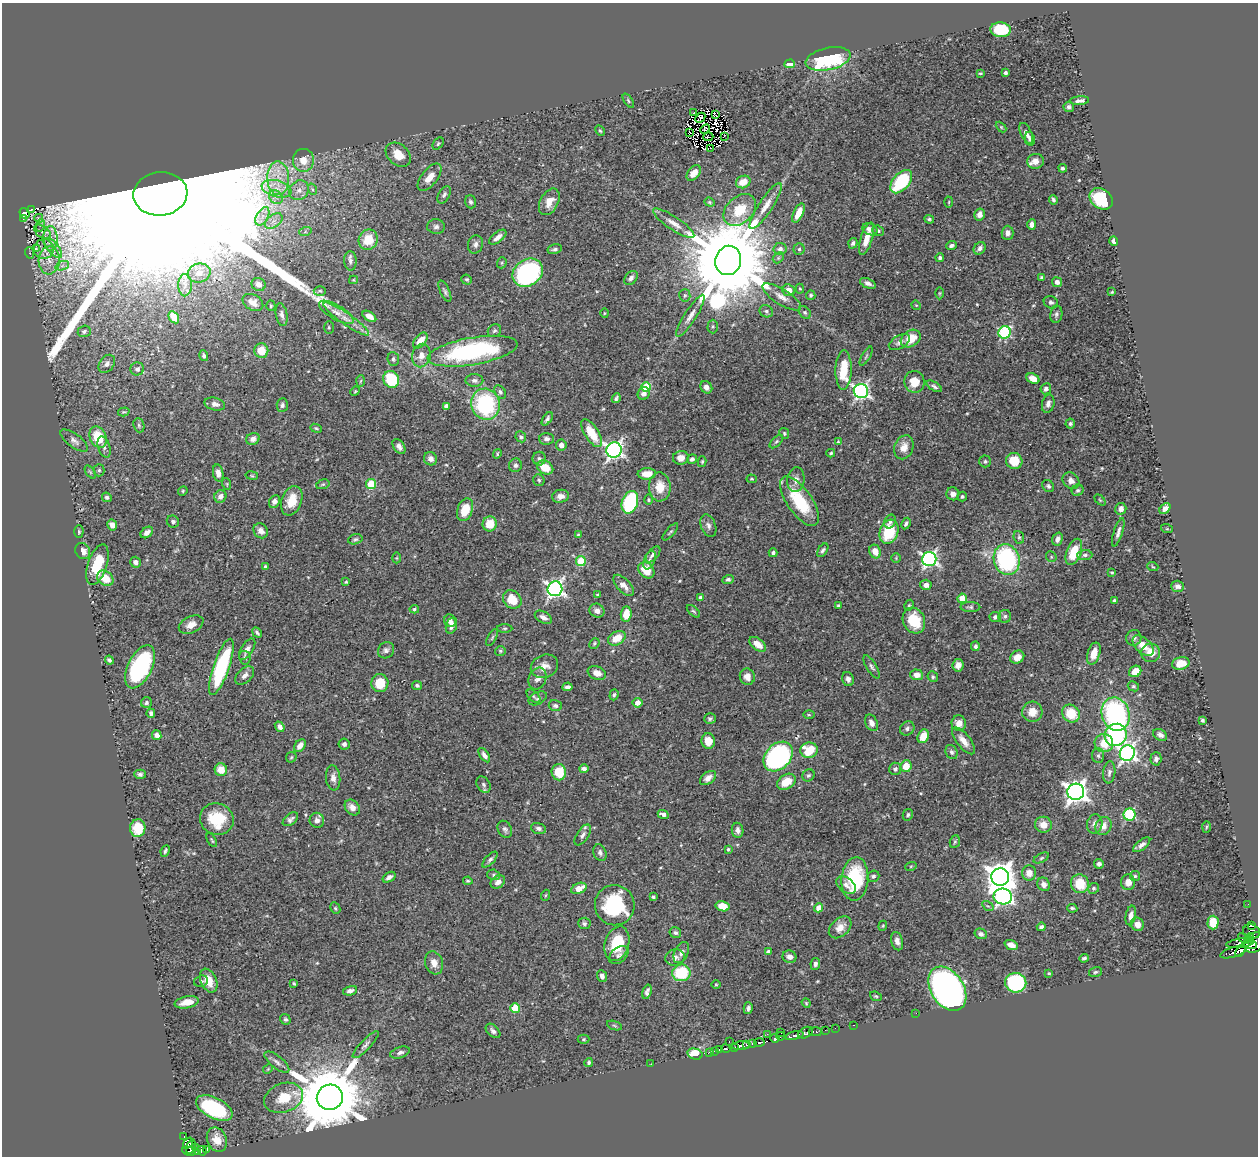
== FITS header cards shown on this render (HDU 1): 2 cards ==
NAXIS1  =                 1256
NAXIS2  =                 1154

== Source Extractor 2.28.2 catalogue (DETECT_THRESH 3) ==
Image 1256 x 1154 px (HDU 1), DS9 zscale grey, 1 PNG px = 1 image px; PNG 1260 x 1158 px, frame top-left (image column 1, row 1154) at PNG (2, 3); each listed source drawn as its Kron ellipse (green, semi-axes under 4 px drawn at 4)
Background 0.444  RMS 0.018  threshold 0.0525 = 3 sigma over >= 5 px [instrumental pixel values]
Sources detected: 538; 5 with non-positive FLUX_AUTO (blend fragments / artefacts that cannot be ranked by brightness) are neither listed nor drawn; of the other 533, the 500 brightest by FLUX_AUTO listed and drawn (33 fainter detections omitted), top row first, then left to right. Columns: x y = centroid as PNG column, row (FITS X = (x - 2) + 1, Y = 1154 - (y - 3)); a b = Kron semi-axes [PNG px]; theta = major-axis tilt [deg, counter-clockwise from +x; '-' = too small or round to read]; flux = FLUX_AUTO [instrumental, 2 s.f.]
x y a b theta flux
1001 30 10 7 -3 55
828 59 23 11 12 140
790 64 5 4 - 13
980 73 4 3 - 1.3
1005 73 3 3 - 3.1
628 101 8 4 -56 1.8
1079 101 9 4 6 4.3
1069 107 5 5 - 2.9
693 113 3 2 - 2.4
715 115 3 2 - 1.3
700 118 6 3 47 1.9
1001 127 6 4 -45 1.4
705 129 5 3 - 2.3
600 131 5 4 - 1.5
690 132 3 3 - 1.5
1026 133 11 5 -65 4.8
724 136 3 2 - 2.5
708 137 5 2 - 1.9
1030 139 7 5 -78 4
438 144 7 4 51 1.7
711 148 3 2 - 1.2
398 155 14 10 -41 17
303 160 11 10 - 17
1035 161 8 7 - 9.5
1063 168 4 3 - 2.1
694 173 9 5 50 11
430 177 16 8 51 13
278 178 17 11 -88 24
743 182 7 6 - 13
901 182 14 8 49 90
277 189 15 8 -14 14
312 189 6 3 -71 1.7
299 190 10 9 - 8.6
160 194 27 21 5 320000
444 195 9 5 61 3.4
276 197 7 6 - 5.1
1101 199 12 9 -37 70
1053 200 5 3 - 2.2
470 202 6 5 - 2.5
549 202 14 9 63 13
710 202 5 4 - 1.6
949 202 5 3 - 1.2
766 206 27 7 57 14
31 210 3 3 - 12
740 210 18 13 43 34
25 213 6 4 -53 35
798 213 10 5 65 15
979 214 6 5 - 7.8
262 216 10 6 60 6.1
23 218 3 3 - 20
39 218 4 4 - 4.6
929 219 5 4 - 2.2
274 221 10 6 36 6.2
674 223 24 6 -34 11
41 225 6 4 71 2.2
1032 225 5 4 - 5.7
436 227 9 7 2 4.1
870 229 8 5 -24 7
878 231 6 5 - 2.7
42 232 10 5 -38 5.1
305 232 6 4 19 2
1008 233 7 6 - 5.8
498 237 10 5 38 6.5
50 239 12 7 -88 8.8
866 239 17 6 73 15
368 240 10 9 - 27
1114 241 5 3 - 4.3
853 243 5 4 - 2.7
475 244 9 7 75 4.4
951 245 5 4 - 3.4
53 248 12 5 -51 6.2
980 248 7 5 50 4.2
36 249 3 2 - 1.2
44 249 10 10 - 8.4
555 249 7 4 12 2.9
780 249 6 6 - 4
799 249 5 5 - 2
30 253 6 4 -69 1.2
778 258 6 4 46 1.8
940 258 4 4 - 2.5
49 260 14 10 86 15
728 260 15 13 72 28000
350 261 10 6 -87 4.6
502 263 6 4 70 1.7
62 266 7 4 19 3.2
199 273 11 9 16 11
528 273 16 13 34 200
631 278 8 5 49 4.4
1041 278 4 3 - 2.2
353 280 4 4 - 1.2
467 280 5 4 - 2
1057 282 5 4 - 5.5
868 283 8 4 -24 4.5
259 284 7 6 - 7.3
185 285 11 7 -90 6.2
800 289 5 4 - 1.4
789 290 6 5 - 8.8
320 291 6 5 - 1.8
445 291 11 4 -66 3
1112 292 3 3 - 1.1
939 293 6 4 89 1.3
685 295 6 5 - 2.2
811 295 4 4 - 1.9
782 297 22 7 -32 11
253 302 11 7 -29 8.3
1051 302 7 6 - 3.2
916 305 5 4 - 1.2
271 306 5 4 - 1.6
766 311 7 6 - 2.8
336 312 20 7 -29 10
805 312 7 5 -48 2.5
604 313 5 3 - 1.1
1056 314 8 6 80 3
282 315 11 5 -80 4.1
369 316 7 4 -33 8
690 316 24 6 57 9.2
174 317 6 4 -59 10
346 319 27 6 -35 14
713 326 7 5 89 2.3
329 327 6 5 - 1.7
84 331 6 5 - 2.8
494 331 7 6 - 2.7
1005 332 6 6 - 130
911 339 10 8 33 23
420 341 9 5 49 14
899 342 12 6 30 5.1
261 351 7 7 - 18
472 351 45 13 10 190
421 355 12 9 78 9.3
204 356 5 4 - 2.4
866 356 10 3 60 2.2
393 359 7 5 -82 2.7
107 364 10 7 52 4.7
137 369 7 6 - 4
844 370 19 8 89 41
1033 378 7 5 -23 9.5
391 379 8 7 - 62
474 380 9 6 -1 4
361 381 6 4 86 1.7
915 382 11 10 - 18
934 386 9 4 -31 2.8
646 387 5 5 - 54
706 387 7 5 -51 5.6
1046 389 6 5 - 4.5
355 391 5 4 - 1.4
861 391 7 7 - 330
500 392 7 5 -54 2.7
644 394 6 6 - 5.6
616 398 5 3 - 2.3
215 404 10 6 -14 5.6
485 404 16 14 -68 120
1048 404 9 6 76 4.6
282 405 7 5 85 2.9
446 406 4 4 - 4.5
124 412 6 4 17 1.6
547 419 7 4 55 2.8
1070 424 5 4 - 2.5
139 425 7 5 -70 2.7
316 428 6 3 -21 1.6
592 433 16 7 -58 29
784 433 6 4 -62 1.7
98 437 11 8 -67 38
521 437 6 5 - 2.5
253 439 7 5 28 5
547 439 7 6 - 3.9
74 441 16 6 -36 6.1
776 442 8 4 44 2.4
838 442 4 3 - 1.1
561 445 5 5 - 6.6
399 446 8 5 -56 5.5
104 447 11 6 -72 4.6
904 447 12 9 68 11
614 450 8 7 - 420
831 453 4 3 - 1.6
497 454 5 3 - 1.3
681 458 8 7 - 9.3
431 459 7 6 - 6
539 459 7 6 - 3
692 459 5 4 - 3.2
985 461 6 6 - 2.3
1014 461 8 8 - 25
702 462 5 4 - 1.5
515 465 7 6 - 3.1
545 467 8 6 -26 20
99 470 6 5 - 2.3
90 472 7 4 -53 1.8
218 473 8 5 -79 7.6
647 474 9 5 3 12
252 475 6 3 -9 1.3
752 479 5 4 - 1.5
539 480 6 5 - 1.9
796 480 12 8 82 7.1
1071 481 9 7 -43 7.1
227 484 6 3 -72 1.2
323 484 7 4 17 2
371 484 5 5 - 58
1048 486 7 5 -49 2.6
660 487 14 11 -89 20
1078 490 6 5 - 2.2
183 491 5 4 - 1.5
953 494 6 6 - 6.6
220 496 6 6 - 7.6
561 496 8 6 11 6.5
107 497 5 4 - 2.5
962 497 5 4 - 2
648 500 5 4 - 1.5
1100 500 6 4 -45 1.4
274 501 7 5 64 6
292 501 15 10 70 23
800 501 29 12 -55 59
630 502 11 8 72 90
1121 509 6 5 - 7
1165 509 6 4 48 7.2
465 510 12 7 71 25
890 521 7 5 66 3
173 522 6 6 - 3.3
906 523 6 4 62 2.8
490 524 7 7 - 21
112 525 5 5 - 7.6
708 526 12 7 -69 5.4
1167 529 6 4 -18 1.2
261 531 8 6 -48 7.3
79 532 6 4 89 1.8
147 532 7 5 38 6.6
670 532 10 3 49 2
889 532 12 9 69 52
1118 532 15 4 73 5.1
578 534 4 3 - 1.1
1019 537 6 5 - 2
355 539 7 5 15 2.4
1057 539 7 5 71 4.7
823 550 7 4 56 2.8
83 551 8 7 - 7.4
875 551 7 6 - 13
1074 552 14 7 70 31
773 553 4 4 - 2.9
653 554 9 5 49 4.8
1085 555 7 5 1 3
1051 557 6 5 - 1.6
397 558 5 3 - 1.1
896 558 5 4 - 1.2
929 559 7 7 - 330
649 560 10 5 69 3.6
1007 560 15 13 -73 140
581 561 5 5 - 54
135 562 5 5 - 4.7
97 564 21 9 71 39
265 567 4 4 - 2.6
1153 567 5 3 - 1.2
646 570 9 7 -47 26
1112 572 3 3 - 1.3
105 578 9 6 -36 24
728 579 6 4 19 2.8
346 582 3 3 - 1.2
624 585 13 6 -47 9.1
926 585 5 5 - 6.3
1178 586 6 5 - 4.5
555 589 7 7 - 410
598 595 3 3 - 1.9
701 598 4 3 - 4.8
962 598 5 4 - 23
512 599 10 8 -45 25
1114 601 4 3 - 2.3
909 605 6 4 60 1.7
838 606 4 4 - 2.2
970 607 10 5 0 2.6
414 609 5 4 - 1.7
597 611 7 6 - 6.1
693 611 8 4 -42 1.9
626 614 7 5 83 18
1005 616 6 6 - 3.2
543 617 9 5 -30 5.7
995 617 5 5 - 3.7
914 620 13 10 -63 41
450 621 6 5 - 6
191 625 13 8 26 9.7
451 625 8 5 72 6.2
505 628 7 4 1 1.7
257 633 5 3 - 2.5
492 637 9 4 63 2
617 638 9 6 29 19
1134 638 8 7 - 4.2
594 643 6 4 49 1.8
758 644 9 5 -38 12
975 646 5 4 - 2.7
1143 646 12 7 -43 15
247 649 12 5 57 6
386 650 9 7 46 4
500 651 5 4 - 1.8
1094 653 11 6 73 14
1151 653 9 9 - 14
1017 657 7 6 - 11
245 658 7 5 -79 2.2
109 660 4 4 - 2.8
1181 663 9 6 14 19
958 665 6 5 - 7.1
544 666 14 11 23 11
140 667 23 12 63 140
221 667 30 8 71 120
872 667 13 5 -58 3.7
1135 671 6 5 - 16
597 673 9 6 -22 8.7
245 675 11 7 44 5.9
917 675 6 5 - 9
747 677 8 7 - 6.8
933 677 5 5 - 2
538 679 11 8 69 6.5
848 679 7 6 - 4.2
380 683 9 8 - 26
417 685 5 4 - 2.1
1133 686 6 5 - 2.2
567 687 5 4 - 4.6
614 695 5 4 - 2.1
533 696 8 5 -44 2.2
538 698 10 6 27 3.3
146 703 5 5 - 2.6
637 703 5 4 - 10
555 706 6 5 - 2.9
1032 712 10 10 - 15
151 713 4 4 - 3.3
1071 713 9 8 - 31
1116 714 17 13 -71 180
809 715 6 4 -1 1.4
710 719 6 5 - 2.2
1202 720 4 3 - 2
871 723 9 6 -64 6.8
959 723 8 7 - 10
280 727 5 4 - 4.7
907 728 8 6 40 3.3
157 735 5 4 - 6.4
1116 735 11 10 - 180
1160 735 7 5 -32 5
923 736 7 5 67 18
708 741 8 6 -80 13
963 741 16 6 -51 10
1104 743 9 9 - 20
344 744 5 5 - 4.5
300 746 7 5 52 8.1
809 750 8 7 - 35
952 752 7 5 -64 3
1127 753 8 7 - 380
484 755 8 4 -55 4.7
1098 756 7 6 - 2.7
291 757 6 5 - 1.7
778 757 17 12 46 270
1156 759 7 5 88 3.4
906 766 6 5 - 22
584 769 5 4 - 4.2
895 769 6 6 - 3.8
221 770 6 6 - 17
559 772 8 7 - 25
1109 772 11 6 83 4.5
140 774 5 4 - 2.8
808 775 6 5 - 2.4
333 778 12 7 -84 6.5
708 778 9 5 38 6.7
786 782 10 7 33 24
484 785 9 6 -58 3.5
1076 792 8 8 - 830
352 807 8 6 -48 8.5
663 815 5 4 - 3.7
908 815 6 5 - 2.1
1129 815 6 6 - 83
217 819 17 15 -22 38
290 819 9 5 38 3.8
317 820 7 7 - 6.3
1095 824 10 7 77 6.5
1043 825 8 8 - 11
1103 826 9 7 63 9
1206 827 6 4 87 1.3
138 828 9 7 86 30
538 828 8 5 -15 3.5
505 829 9 7 -62 3.5
738 830 7 6 - 4.5
583 835 12 6 57 4.7
212 840 8 3 -59 1.4
955 842 6 5 - 2
1142 845 10 5 39 4.9
728 849 3 3 - 1.6
165 851 6 3 65 2
600 853 8 6 -69 3.7
1041 858 8 4 27 2.3
490 860 10 4 46 3.3
1099 864 5 4 - 3.7
911 866 6 3 19 1.2
1029 873 7 7 - 10
494 875 6 5 - 2.1
873 876 6 5 - 2.6
1135 876 5 5 - 2
389 877 7 4 32 4
1000 877 9 9 - 1700
855 879 22 13 85 73
468 881 4 3 - 1.7
498 882 8 6 35 6.2
1128 882 8 7 - 11
1044 884 7 6 - 5.8
1080 884 9 9 - 31
846 885 11 7 -38 5.9
579 888 8 5 23 14
1094 888 6 5 - 2.1
546 895 6 3 70 1.5
1003 896 9 8 - 340
653 897 4 3 - 1.8
1248 904 2 2 - 3.8
615 905 20 20 - 88
722 906 7 5 -14 19
988 906 6 4 -32 2
335 908 6 5 - 1.9
819 908 5 4 - 12
1072 908 5 3 - 1.9
1131 915 10 5 79 6.6
584 923 6 5 - 2.7
1213 923 7 5 88 22
1137 924 7 6 - 9.3
1252 925 4 2 - 2
883 926 5 4 - 1.2
840 927 13 8 42 13
1041 927 4 4 - 3.2
1252 931 9 6 -17 18
675 933 6 5 - 2.6
981 934 6 5 - 4
1249 938 5 3 - 64
1244 939 6 3 -38 120
897 941 9 6 -76 6
1255 942 12 9 42 700
1240 943 14 4 7 140
617 944 18 12 73 39
1011 945 7 4 -22 8.7
1250 945 7 3 -1 290
1241 951 7 3 58 69
768 952 4 4 - 5.2
1233 952 14 5 16 220
681 953 11 6 64 5
619 955 11 7 40 4.1
789 957 7 6 - 6.4
675 958 10 8 10 5.9
1084 958 4 3 - 2
434 963 12 9 -70 9.1
815 964 6 5 - 3.3
1095 972 6 4 17 1.9
681 973 9 8 - 51
1049 973 4 3 - 1.1
602 976 6 5 - 4.6
201 981 7 5 18 2.1
209 981 12 8 -65 18
294 983 4 3 - 1.4
1016 983 10 10 - 130
716 985 5 3 - 1.1
947 989 24 16 -57 800
350 991 7 4 13 4.4
647 992 7 4 74 3.5
876 996 6 4 -21 1.7
187 1002 12 6 11 15
806 1003 5 4 - 1.3
515 1008 5 5 - 36
748 1008 6 4 77 3.1
916 1013 2 2 - 87
285 1019 5 5 - 2.3
614 1025 8 3 -19 1.7
854 1025 3 2 - 1.8
835 1028 2 2 - 2.7
825 1030 2 2 - 4.1
493 1031 8 5 -44 3.7
815 1032 6 3 -5 31
781 1033 3 2 - 5
806 1033 8 5 27 200
767 1034 2 2 - 5.6
781 1036 4 2 - 6.4
794 1036 9 4 14 320
775 1038 5 3 - 47
584 1039 6 4 0 1.5
729 1041 3 2 - 24
759 1042 5 3 - 89
753 1044 4 3 - 45
366 1045 18 5 47 4.9
746 1045 3 2 - 12
741 1046 9 3 7 280
735 1047 3 3 - 55
726 1049 5 3 - 78
719 1050 4 3 - 130
714 1051 4 3 - 80
400 1052 10 5 18 4
709 1052 3 2 - 6.9
695 1054 8 5 -14 22
277 1062 15 6 -39 5.6
589 1062 4 4 - 1.9
651 1064 2 2 - 2.9
268 1069 5 4 - 1.3
330 1097 13 12 - 15000
284 1098 20 14 20 30
214 1108 20 10 -26 100
184 1136 3 2 - 6.9
217 1140 12 9 -68 14
188 1143 6 4 52 76
191 1147 8 4 70 110
195 1147 3 3 - 21
207 1150 4 2 - 6.1
189 1151 7 3 -10 51
202 1151 5 4 - 65
198 1152 3 3 - 43
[33 fainter detections neither listed nor drawn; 5 non-positive-flux detections neither listed nor drawn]